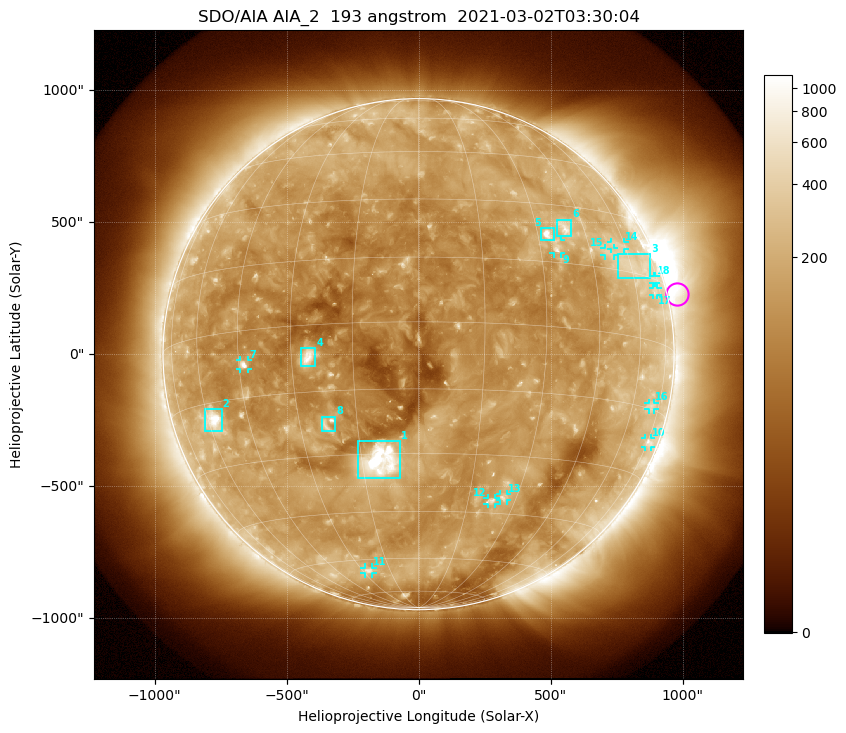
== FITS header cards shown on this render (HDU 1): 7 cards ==
TELESCOP= 'SDO/AIA '           / For AIA: SDO/AIA
INSTRUME= 'AIA_2   '           / For AIA: AIA_ATA1, AIA_ATA2, AIA_ATA3 or AIA_AT
WAVELNTH=                  193 / [angstrom] Wavelength
WAVEUNIT= 'angstrom'           / Wavelength unit: angstrom
DATE-OBS= '2021-03-02T03:30:04.844' / [ISO] Date when observation started; ISO 8
CTYPE1  = 'HPLN-TAN'           / CTYPE1: HPLN
CTYPE2  = 'HPLT-TAN'           / CTYPE2: HPLT

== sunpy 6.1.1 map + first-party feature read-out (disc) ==
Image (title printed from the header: SDO/AIA AIA_2  193 angstrom  2021-03-02T03:30:04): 1024 x 1024 px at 2.4 arcsec/px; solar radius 968 arcsec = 403 px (full disc in frame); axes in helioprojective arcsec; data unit not stated in the header (colour bar unlabelled)
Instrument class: DISC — disc imager (sunpy class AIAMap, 193 A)
Bright regions (active regions / flare kernels): reference = the median radial profile (limb darkening/brightening removed); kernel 9 px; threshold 5 sigma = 220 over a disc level ~128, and >= 1.15x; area >= 12 px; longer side >= 10 px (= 24 arcsec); searched inside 0.97 R_sun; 18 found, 18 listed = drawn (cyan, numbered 1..; 11 of them under ~33 arcsec drawn as corner ticks so the feature stays visible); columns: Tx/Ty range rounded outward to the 5 arcsec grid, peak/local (2 s.f.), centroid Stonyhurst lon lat
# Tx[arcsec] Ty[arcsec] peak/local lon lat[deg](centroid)
1 -230..-70 -470..-325 18 -10 -32
2 -810..-745 -295..-205 10 -58 -19
3 755..880 290..380 2.4 +62 +17
4 -450..-390 -45..25 8.8 -26 -7
5 465..510 430..480 13 +33 +22
6 520..580 445..510 5.3 +39 +24
7 -680..-645 -55..-25 7 -43 -8
8 -365..-315 -290..-235 4.2 -22 -22
9 510..540 380..435 4.6 +35 +19
10 860..880 -350..-320 3 +75 -22
11 -205..-175 -830..-805 3.2 -27 -64
12 260..290 -570..-545 3.9 +22 -42
13 310..335 -555..-530 3.7 +26 -41
14 730..780 395..425 2.4 +56 +21
15 705..740 375..400 2.5 +52 +19
16 870..895 -210..-185 2.3 +70 -14
17 885..905 225..250 2.3 +71 +12
18 890..900 270..295 2 +73 +15
Off-limb structures (1.02-1.3 R_sun): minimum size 162 px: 5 found; the strongest spans PA ~215..325 deg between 1.02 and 1.3 R_sun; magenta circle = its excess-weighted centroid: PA ~285 deg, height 1.04 R_sun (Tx ~980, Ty ~225 arcsec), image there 2.1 x the reference